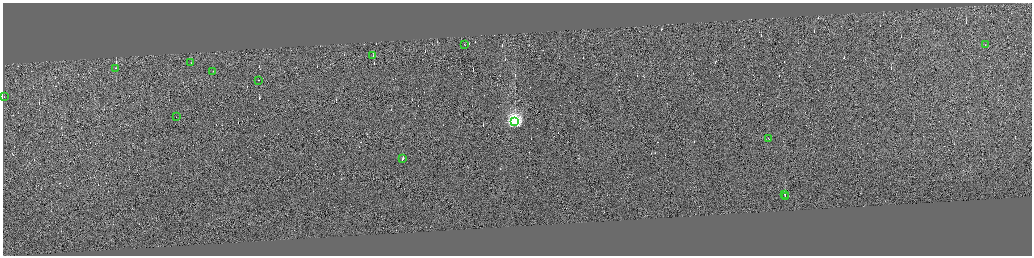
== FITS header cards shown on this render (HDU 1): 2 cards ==
NAXIS1  =                 4117
NAXIS2  =                 1013

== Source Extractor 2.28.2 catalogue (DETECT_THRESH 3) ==
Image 4117 x 1013 px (HDU 1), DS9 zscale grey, zoomed out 1/4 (1 PNG px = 4 x 4 image px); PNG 1034 x 258 px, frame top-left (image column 3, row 1010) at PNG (3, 3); each listed source drawn as its Kron ellipse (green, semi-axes under 4 px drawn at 4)
Background 0.22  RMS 3.9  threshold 11.6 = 3 sigma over >= 5 px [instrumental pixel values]
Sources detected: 319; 305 cannot appear on this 1/4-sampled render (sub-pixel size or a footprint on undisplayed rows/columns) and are neither listed nor drawn; the other 14 listed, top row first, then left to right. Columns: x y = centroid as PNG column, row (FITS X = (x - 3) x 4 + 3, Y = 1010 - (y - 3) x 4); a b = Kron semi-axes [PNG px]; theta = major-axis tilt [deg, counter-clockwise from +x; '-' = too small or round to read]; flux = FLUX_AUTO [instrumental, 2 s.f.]
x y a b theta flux
464 44 3 1 - 1400
985 45 2 1 - 15000
373 55 2 1 - 9800
191 62 4 1 - 4200
116 68 2 1 - 15000
212 71 2 1 - 14000
258 80 2 1 - 15000
4 96 3 1 - 600
176 116 2 1 - 8800
515 121 4 4 - 610000
768 138 2 1 - 18000
403 159 3 1 - 19000
784 194 2 1 - 59000
785 196 2 1 - 44000
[305 sub-pixel or undisplayed-footprint detections neither listed nor drawn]